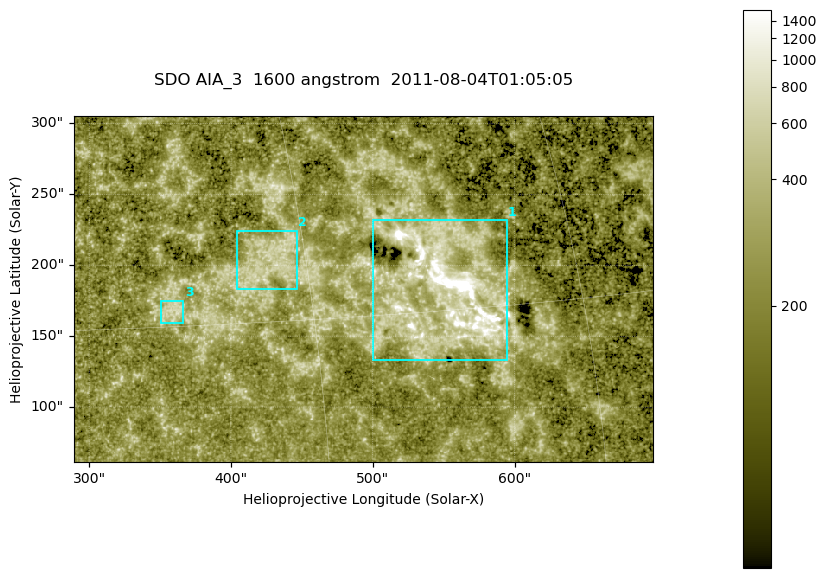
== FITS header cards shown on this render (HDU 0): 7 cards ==
TELESCOP= 'SDO     '           /
INSTRUME= 'AIA_3   '           /
WAVELNTH=                 1600 /
WAVEUNIT= 'angstrom'           /
DATE-OBS= '2011-08-04T01:05:05.120' /
CTYPE1  = 'HPLN-TAN'           /
CTYPE2  = 'HPLT-TAN'           /

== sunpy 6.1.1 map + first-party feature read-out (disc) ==
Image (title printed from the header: SDO AIA_3  1600 angstrom  2011-08-04T01:05:05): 670 x 401 px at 0.609 arcsec/px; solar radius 946 arcsec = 1552 px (partial field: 3.6% of the solar disc is inside the frame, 100% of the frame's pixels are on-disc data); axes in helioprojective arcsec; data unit not stated in the header (colour bar unlabelled)
Pointing: header CRPIX1/2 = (2047.81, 2050.03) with CRVAL1/2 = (0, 0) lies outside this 670 x 401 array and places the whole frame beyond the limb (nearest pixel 1.39 R_sun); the SolarSoft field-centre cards XCEN/YCEN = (493.2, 183.3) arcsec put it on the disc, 2019 arcsec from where CRPIX/CRVAL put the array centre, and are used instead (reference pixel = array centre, CRVAL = XCEN/YCEN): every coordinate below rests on XCEN/YCEN
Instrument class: DISC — disc imager (sunpy class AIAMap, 1600 A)
Bright regions (active regions / flare kernels): reference = the on-disc median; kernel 5 px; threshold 5 sigma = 341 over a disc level ~214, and >= 1.15x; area >= 268 px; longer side >= 5 px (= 3 arcsec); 3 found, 3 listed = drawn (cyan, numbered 1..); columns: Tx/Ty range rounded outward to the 2 arcsec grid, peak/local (2 s.f.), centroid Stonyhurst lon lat
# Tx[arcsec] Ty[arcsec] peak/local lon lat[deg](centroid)
1 500..596 132..232 36 +37 +16
2 404..448 182..226 3.4 +28 +18
3 350..368 158..176 3.6 +23 +16